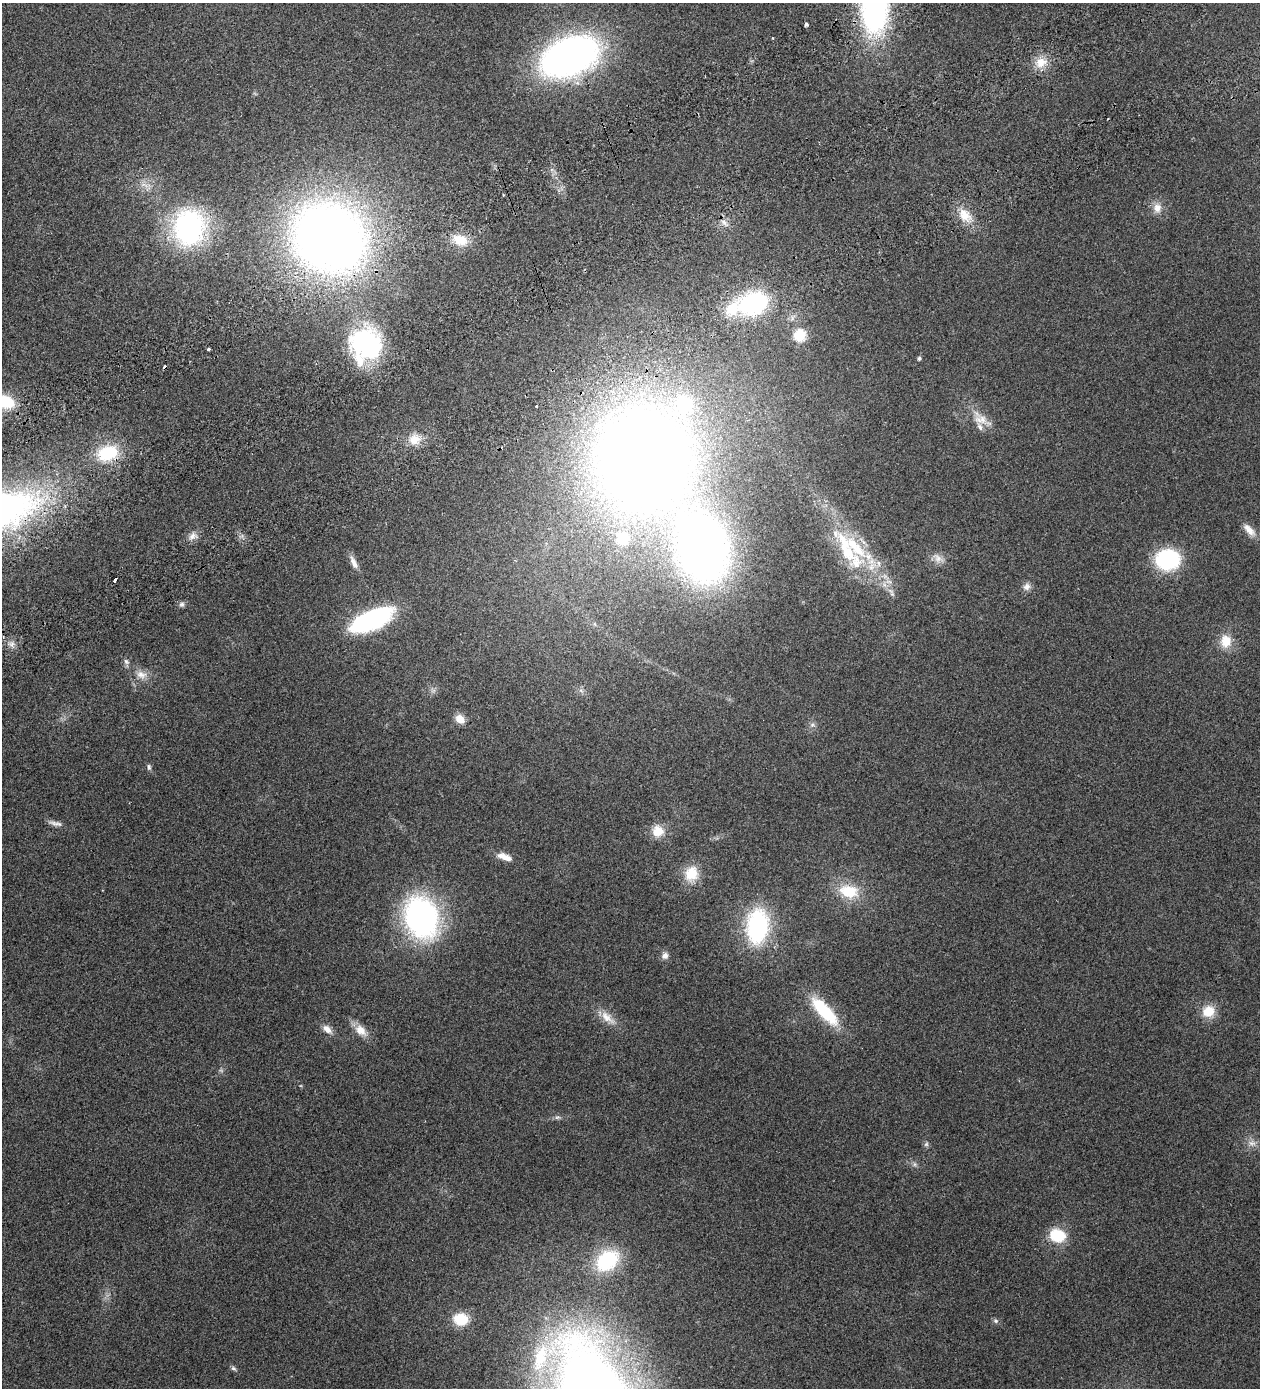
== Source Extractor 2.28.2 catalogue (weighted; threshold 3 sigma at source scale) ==
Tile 10 of 4 x 4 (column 2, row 3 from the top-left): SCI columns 1718-2975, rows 1528-2913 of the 5825 x 5828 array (HDU 1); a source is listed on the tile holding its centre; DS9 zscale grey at full resolution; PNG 1262 x 1390 px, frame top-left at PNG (2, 3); no overlay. Shown black and unused: <1% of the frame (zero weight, under 2 of 3 exposures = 10% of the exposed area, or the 3 px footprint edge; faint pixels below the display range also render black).
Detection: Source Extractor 2.28.2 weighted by HDU 2 'WHT'; one run over the whole footprint, this tile lists its part. Background 0.127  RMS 0.018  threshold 0.0796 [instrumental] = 3 sigma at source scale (4.5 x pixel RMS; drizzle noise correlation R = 1.50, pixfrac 1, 0.05/0.05 arcsec/px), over >= 5 px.
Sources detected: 76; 1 too faint to see at this stretch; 3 cosmic-ray / hot-pixel residue — not listed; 8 inside a brighter listed object's ellipse — not listed separately; the other 64 listed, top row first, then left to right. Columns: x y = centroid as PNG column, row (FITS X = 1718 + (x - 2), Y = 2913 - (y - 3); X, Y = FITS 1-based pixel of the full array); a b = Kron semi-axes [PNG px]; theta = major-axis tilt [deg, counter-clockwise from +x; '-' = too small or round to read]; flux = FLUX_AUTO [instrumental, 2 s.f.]
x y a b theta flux
875 8 52 26 88 410
806 24 4 3 - 7.7
772 38 3 2 - 1.7
569 56 39 25 23 940
1041 62 15 13 52 25
144 185 13 6 -17 9.6
1157 208 13 12 - 15
965 215 20 14 -48 30
724 222 9 6 -62 7.5
189 227 31 26 86 330
329 238 60 54 -33 1600
460 240 21 14 -22 36
753 303 25 19 17 230
792 318 7 4 72 3.7
800 335 6 6 - 140
366 344 35 32 -84 220
208 349 4 3 - 6.6
919 358 4 4 - 4
5 402 18 12 -19 61
537 406 3 3 - 5.1
981 419 32 13 -34 27
415 439 15 13 51 22
108 453 27 19 18 80
643 458 87 80 79 2300
1249 530 20 8 -46 15
192 536 13 8 63 10
703 550 47 38 -77 1200
858 550 100 20 -44 140
938 558 16 10 -48 14
1168 559 16 14 7 220
353 562 20 6 -66 11
1027 587 11 9 49 8.3
182 604 7 7 - 4.5
372 620 43 17 25 220
1226 641 19 16 -88 29
12 644 8 6 23 6.5
126 661 9 6 -50 4.8
141 675 15 11 -21 16
581 691 7 4 -20 3.4
460 719 11 9 -38 16
812 725 8 6 -19 4.6
149 767 9 5 -82 3.8
56 823 21 6 -10 8.2
658 831 15 14 - 24
504 857 20 8 -19 17
691 874 20 17 70 35
849 891 21 14 -12 58
421 918 36 28 -73 440
757 926 34 21 85 190
665 956 9 8 - 7.7
824 1011 39 13 -46 95
1208 1011 15 14 - 32
607 1017 25 11 -40 22
327 1029 15 8 -40 12
360 1030 17 11 -47 20
557 1117 9 4 8 3.8
1252 1143 11 8 -10 9.6
926 1144 7 5 45 3.4
915 1164 7 4 -90 3.2
1057 1235 18 14 -16 55
607 1260 27 20 40 110
461 1319 14 11 -7 46
995 1321 7 6 - 3.7
233 1368 7 5 -16 3.4
Overlapping masked pixels (flux is a lower limit): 1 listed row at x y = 108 453
Isophote crosses this tile's border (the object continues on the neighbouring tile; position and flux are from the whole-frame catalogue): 2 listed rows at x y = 875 8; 5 402